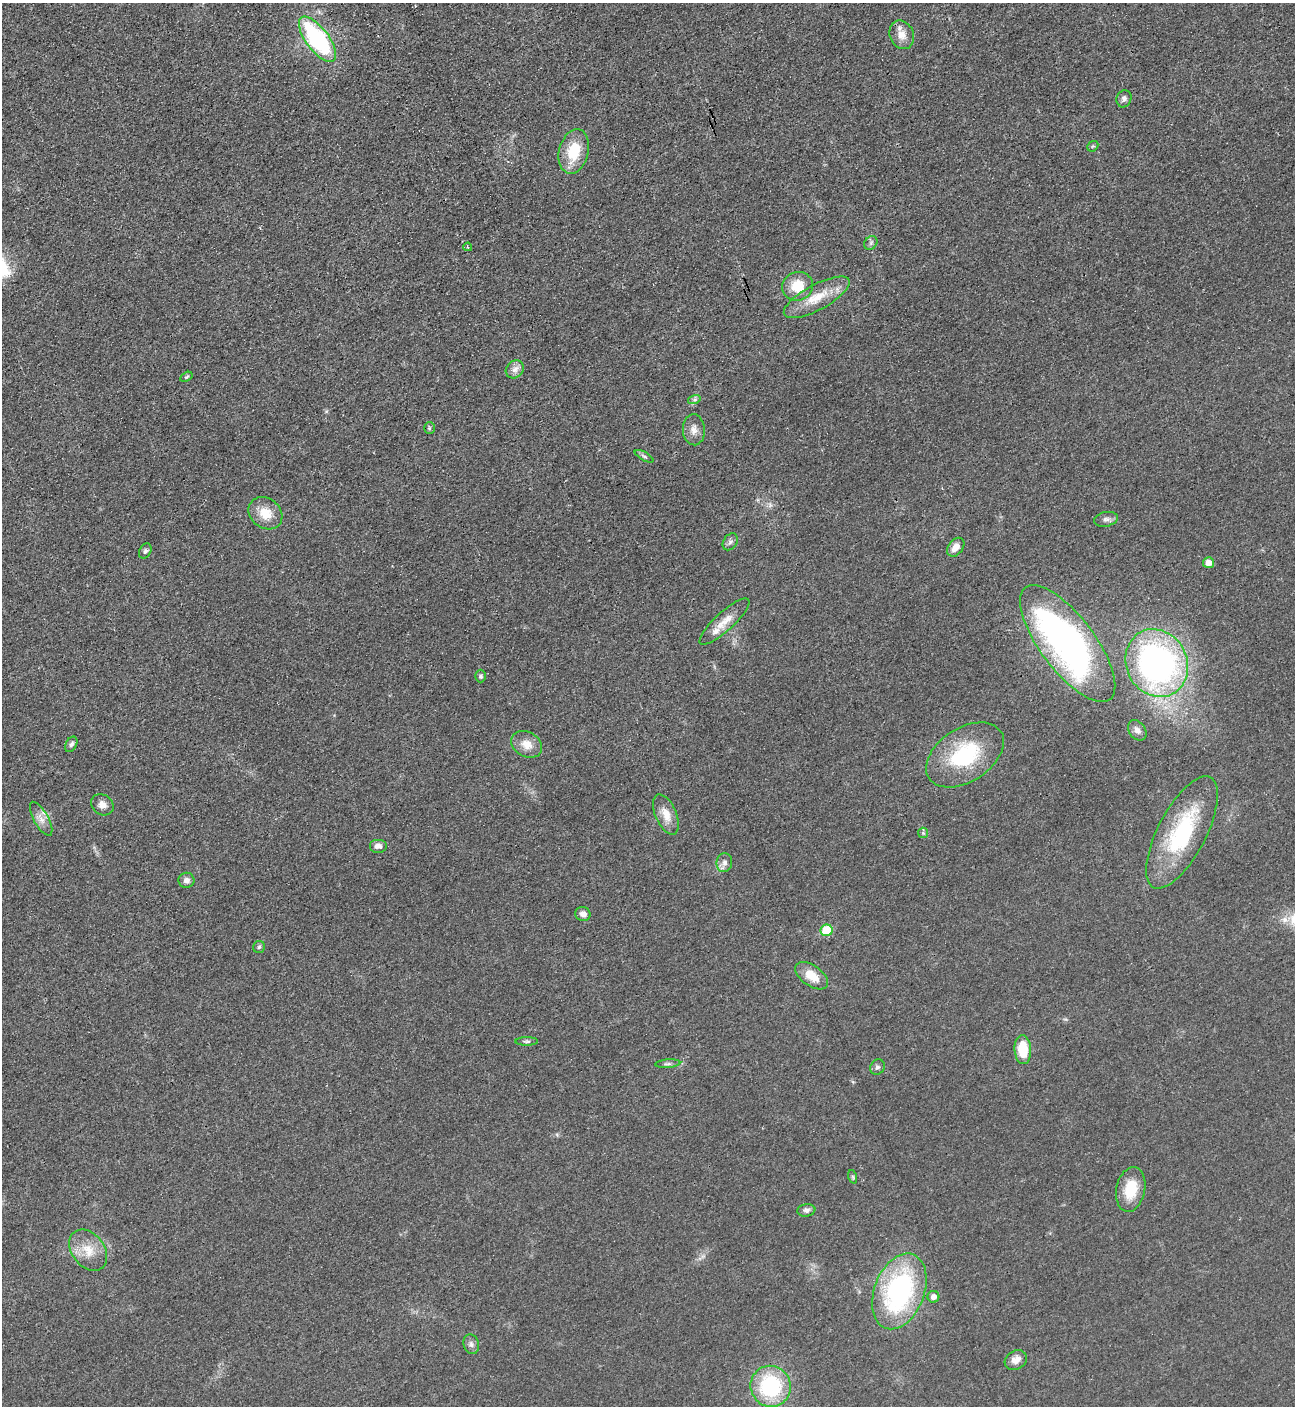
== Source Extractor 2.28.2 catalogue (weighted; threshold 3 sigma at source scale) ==
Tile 11 of 4 x 4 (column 3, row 3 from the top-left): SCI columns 2889-4181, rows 1416-2819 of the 5634 x 5651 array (HDU 1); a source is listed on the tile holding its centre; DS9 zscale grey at full resolution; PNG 1297 x 1408 px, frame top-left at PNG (2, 3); each listed source drawn as its Kron ellipse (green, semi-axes under 4 px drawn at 4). Shown black and unused: <1% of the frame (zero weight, under 3 of 4 exposures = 1% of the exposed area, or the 3 px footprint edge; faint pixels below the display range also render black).
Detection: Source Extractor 2.28.2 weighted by HDU 2 'WHT'; one run over the whole footprint, this tile lists its part. Background 0.0194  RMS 0.0041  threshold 0.0184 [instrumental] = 3 sigma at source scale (4.5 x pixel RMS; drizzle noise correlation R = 1.50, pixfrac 1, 0.05/0.05 arcsec/px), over >= 5 px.
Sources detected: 55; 1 inside a brighter listed object's ellipse — not listed separately; the other 54 listed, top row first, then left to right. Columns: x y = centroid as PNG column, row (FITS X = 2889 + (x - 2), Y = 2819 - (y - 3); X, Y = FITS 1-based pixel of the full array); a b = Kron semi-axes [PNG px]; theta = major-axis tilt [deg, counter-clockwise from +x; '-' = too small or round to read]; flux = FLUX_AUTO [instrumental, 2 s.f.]
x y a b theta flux
902 35 15 12 -66 4.5
317 39 27 11 -53 57
1124 99 9 7 70 1.5
1093 146 6 4 42 0.59
574 151 22 14 75 14
871 243 7 6 - 1.1
468 247 4 2 - 0.4
798 286 15 14 - 9.5
817 297 37 12 28 10
515 369 10 8 45 2.3
186 377 6 4 31 0.56
694 400 6 4 18 0.86
429 428 6 5 - 0.59
694 430 15 11 -86 3.4
644 456 10 3 -29 0.85
265 513 18 14 -38 7.7
1106 519 12 7 11 1.7
730 542 9 6 54 1.3
956 547 10 7 51 3.6
145 551 8 5 60 1
1208 563 5 5 - 3.5
724 622 32 9 42 6
1068 644 70 27 -53 160
1157 663 35 30 -63 150
480 676 6 5 - 0.84
1137 730 11 8 -54 2.3
71 744 8 5 63 1.1
527 744 16 12 -29 5.1
965 755 43 27 33 32
102 805 12 10 -35 2.8
666 814 21 10 -67 5.5
41 819 19 7 -61 3.3
1182 832 62 24 62 41
923 833 5 5 - 0.67
378 846 9 7 0 2
724 863 9 8 - 1.9
186 880 8 7 - 1.9
583 914 8 7 - 2.3
827 930 6 6 - 14
259 947 6 6 - 0.8
812 976 19 10 -35 7.6
527 1041 11 4 0 0.85
1023 1050 14 8 -86 13
668 1064 12 3 5 1.1
877 1067 8 7 - 1.2
853 1177 7 4 -72 0.61
1131 1189 22 14 79 11
806 1210 9 6 8 1.4
88 1250 23 16 -52 8.5
899 1291 39 25 69 72
933 1297 6 6 - 2.4
471 1344 10 7 -74 1.6
1016 1360 12 9 29 3.4
771 1386 20 20 - 37